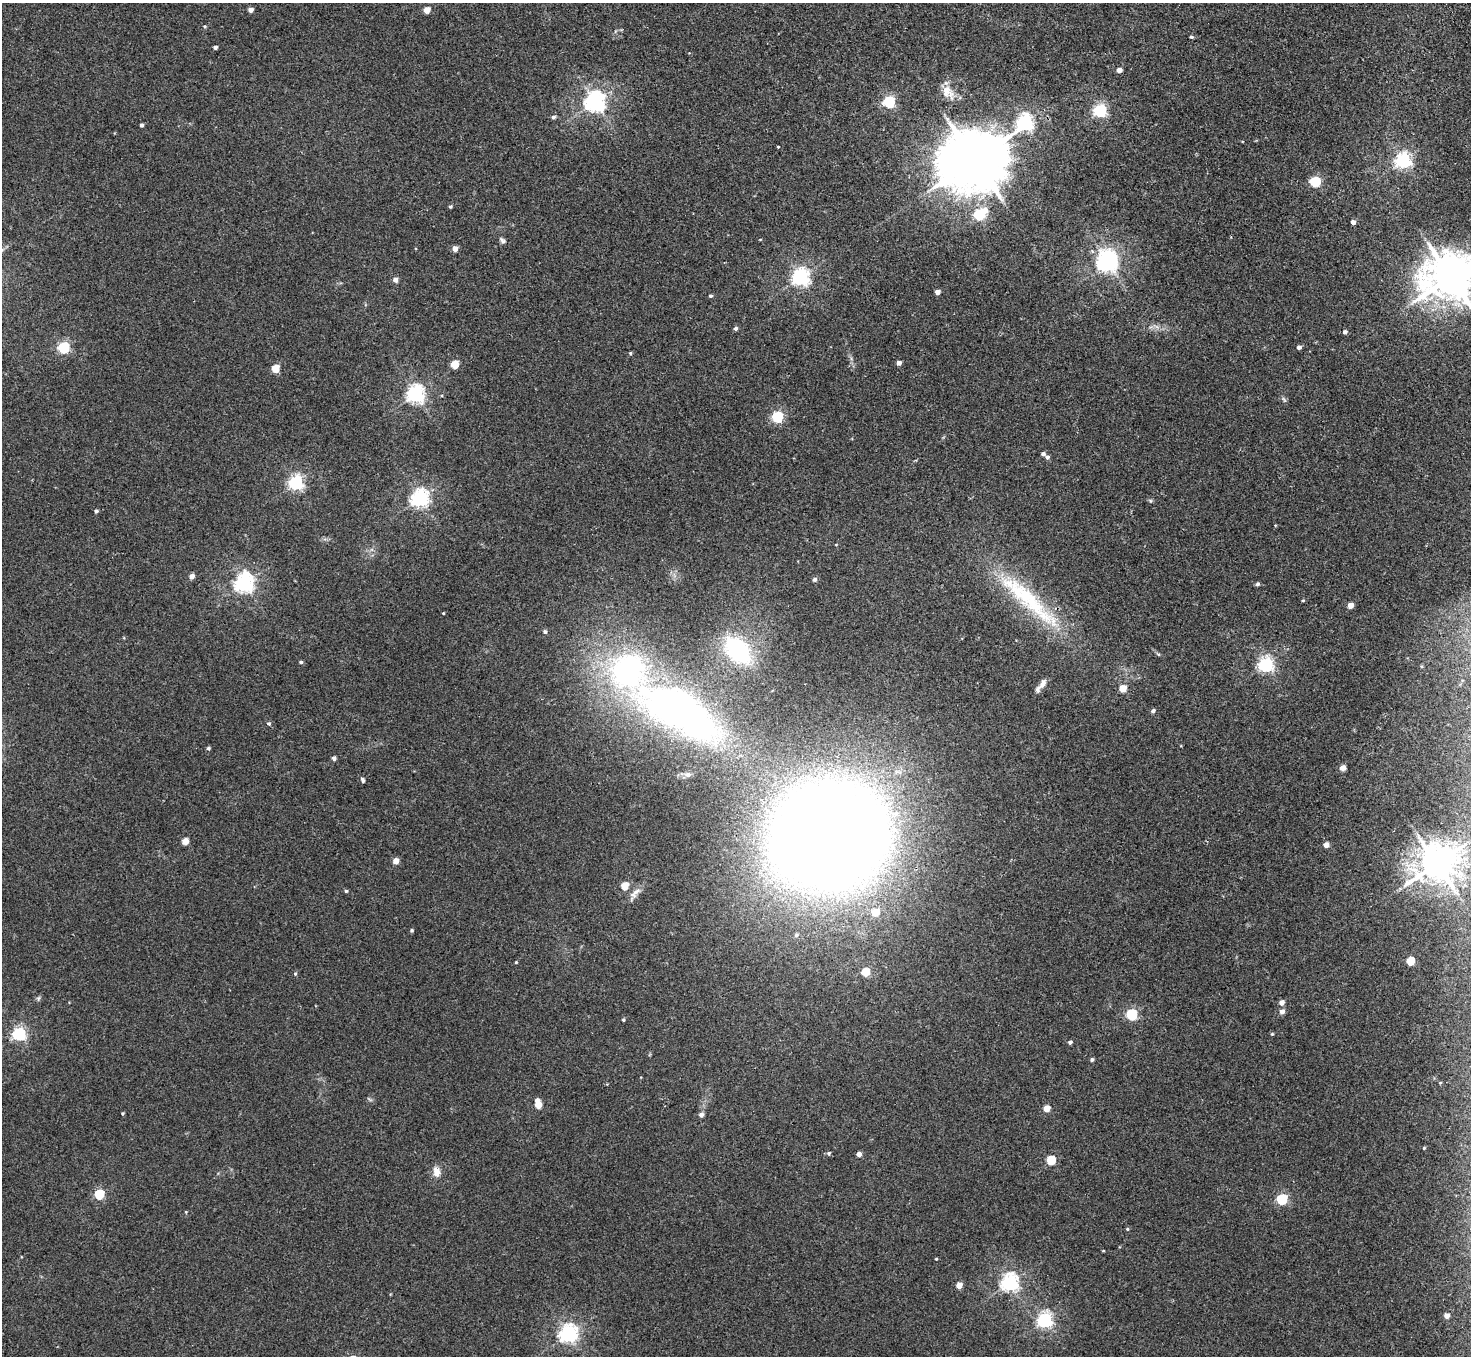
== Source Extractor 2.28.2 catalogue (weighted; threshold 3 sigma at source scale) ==
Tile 10 of 4 x 4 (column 2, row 3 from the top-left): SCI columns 1521-2989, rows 1552-2905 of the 5982 x 5946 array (HDU 1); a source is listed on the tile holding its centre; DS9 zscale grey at full resolution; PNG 1473 x 1358 px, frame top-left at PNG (2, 3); no overlay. Shown black and unused: <1% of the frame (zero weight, under 2 of 3 exposures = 3% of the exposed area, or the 3 px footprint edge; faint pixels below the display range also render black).
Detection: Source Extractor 2.28.2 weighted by HDU 2 'WHT'; one run over the whole footprint, this tile lists its part. Background 0.0178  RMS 0.0058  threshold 0.0263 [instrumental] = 3 sigma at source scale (4.5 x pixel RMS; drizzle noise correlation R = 1.50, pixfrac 1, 0.05/0.05 arcsec/px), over >= 5 px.
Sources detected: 115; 1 inside a brighter object's white glare — not listed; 2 inside a brighter listed object's ellipse — not listed separately; the other 112 listed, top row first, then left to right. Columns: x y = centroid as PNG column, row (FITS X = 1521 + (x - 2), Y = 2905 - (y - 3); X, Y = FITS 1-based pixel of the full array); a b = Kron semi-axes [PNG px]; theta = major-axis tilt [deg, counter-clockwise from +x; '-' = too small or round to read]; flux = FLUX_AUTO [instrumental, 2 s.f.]
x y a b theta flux
251 10 4 4 - 3.5
427 10 5 4 - 8.5
205 26 5 4 - 0.64
1191 37 4 4 - 0.75
215 47 4 4 - 1.4
1119 70 4 4 - 4
948 92 21 14 -50 7.5
595 102 7 7 - 330
889 102 5 5 - 75
1100 111 6 5 - 110
553 117 5 4 - 1.5
1025 123 7 6 - 190
142 125 4 3 - 1.4
778 147 3 3 - 0.94
974 160 18 16 21 4700
1403 161 6 6 - 160
1315 181 6 5 - 45
450 206 4 3 - 0.9
984 211 6 6 - 5.8
979 215 5 5 - 54
1353 222 4 4 - 2.7
502 240 9 5 -40 1.4
455 248 4 4 - 4.7
1107 261 10 7 -75 380
800 277 6 6 - 230
1450 277 15 13 11 2300
395 280 5 5 - 3.4
937 292 4 4 - 3.3
710 296 4 4 - 0.95
736 328 4 4 - 1.5
1345 332 4 4 - 2
64 347 5 5 - 72
1299 347 4 4 - 1.9
630 353 4 4 - 0.69
899 363 4 4 - 3.4
455 364 5 5 - 17
275 368 5 5 - 16
415 394 7 6 - 220
1284 400 9 3 -56 1
777 417 5 5 - 65
1043 454 5 4 - 1.6
1047 457 5 5 - 1.5
296 483 6 6 - 140
420 498 7 6 - 220
96 511 4 4 - 1.4
836 545 4 3 - 0.41
192 576 4 4 - 3.8
814 579 6 5 - 1.3
244 583 7 6 - 270
1258 584 5 5 - 1
1027 597 106 22 -40 61
1303 600 4 3 - 0.55
1350 605 4 4 - 6
443 613 3 3 - 0.44
545 631 5 5 - 1.1
738 650 30 20 -48 55
1158 654 6 4 -18 0.69
301 662 4 3 - 0.94
1266 665 6 6 - 140
1043 684 13 6 59 3
1123 688 5 5 - 11
674 709 80 39 -27 280
1153 711 5 4 - 1.7
269 723 5 5 - 0.92
208 748 5 4 - 0.94
334 758 4 4 - 2.3
1343 768 4 4 - 6.1
363 780 6 4 -71 1.4
830 835 64 56 10 2200
185 841 5 4 - 8.1
1326 845 4 4 - 4.5
396 861 5 4 - 6.5
1436 863 11 10 - 1400
625 886 5 5 - 12
346 891 4 4 - 0.76
636 892 15 6 26 3.2
875 912 5 5 - 13
412 930 4 4 - 0.77
1410 961 5 5 - 21
516 962 3 3 - 0.52
866 972 5 5 - 17
295 974 5 4 - 0.76
38 998 7 5 82 0.98
1281 1003 5 4 - 3.3
1282 1011 5 5 - 3.3
1132 1014 5 5 - 60
623 1020 4 4 - 0.77
19 1034 6 6 - 120
1272 1034 5 4 - 0.59
1070 1042 4 4 - 1.3
1092 1060 4 4 - 1.3
537 1100 5 4 - 2.9
538 1105 5 5 - 8.7
1047 1108 5 4 - 8.5
123 1113 4 3 - 0.6
701 1115 5 4 - 2.5
1424 1148 3 3 - 0.56
829 1153 5 5 - 1
859 1154 4 4 - 3.4
1051 1160 5 5 - 28
436 1172 13 9 -79 4.7
99 1194 5 5 - 40
1282 1199 5 5 - 54
186 1212 5 3 - 0.46
1127 1229 5 4 - 0.62
1103 1251 3 2 - 0.48
936 1259 4 3 - 0.52
1010 1283 7 6 - 210
959 1285 4 4 - 6.9
1447 1316 4 4 - 4.1
1045 1320 6 6 - 150
568 1334 7 6 - 230
Isophote crosses this tile's border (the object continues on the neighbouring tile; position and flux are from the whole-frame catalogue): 1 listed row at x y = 1450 277